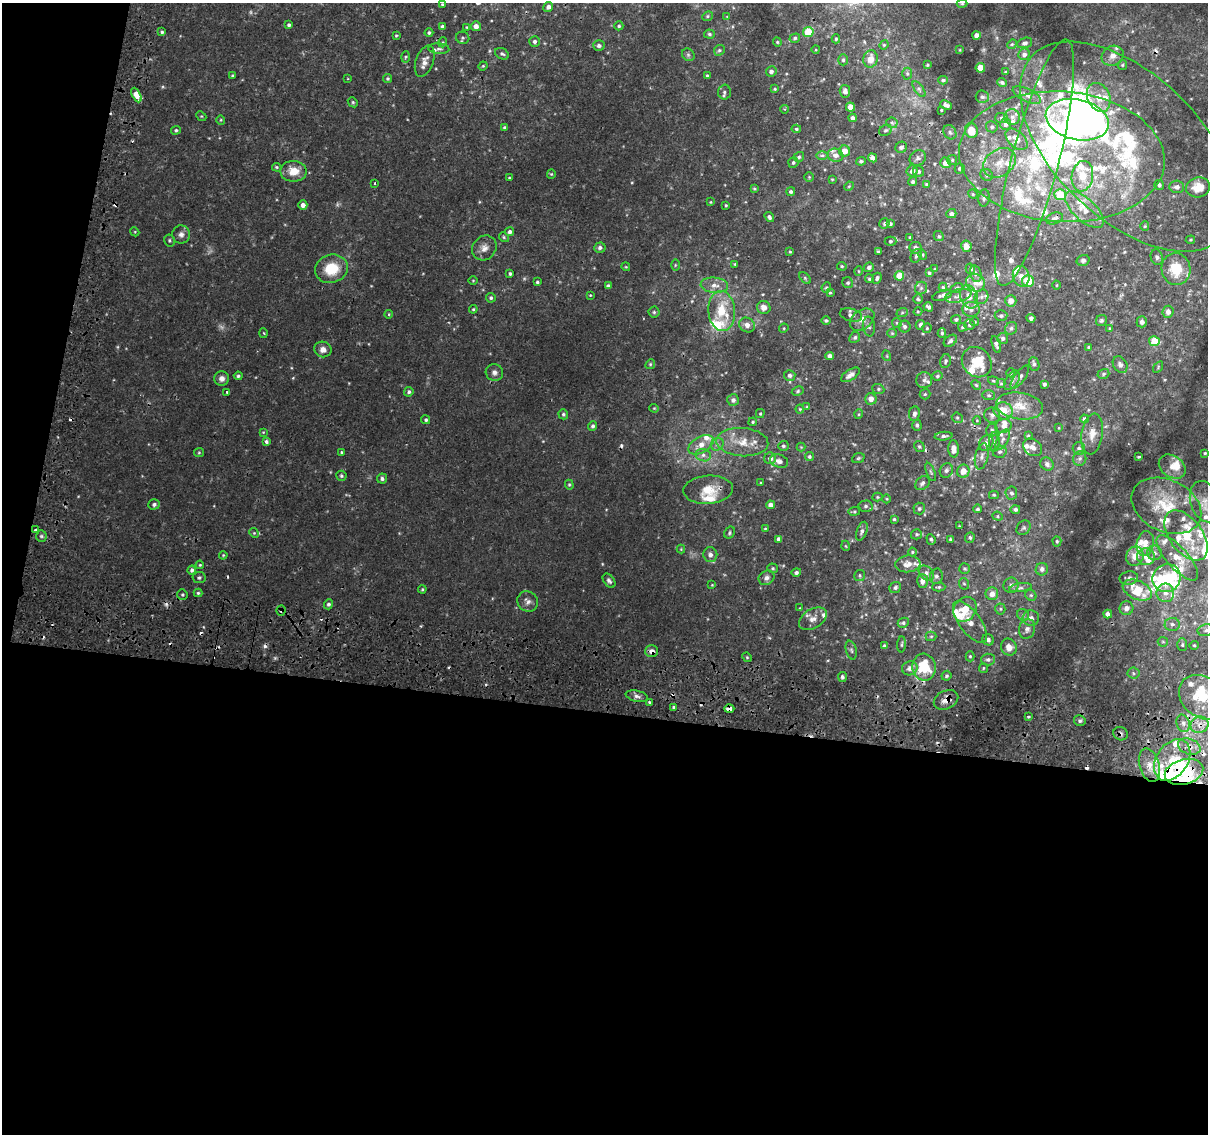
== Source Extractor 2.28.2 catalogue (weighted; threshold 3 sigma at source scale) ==
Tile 13 of 4 x 4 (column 1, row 4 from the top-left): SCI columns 46-1251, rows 306-1437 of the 4924 x 5194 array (HDU 1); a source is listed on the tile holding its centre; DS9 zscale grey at full resolution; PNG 1210 x 1136 px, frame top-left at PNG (2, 3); each listed source drawn as its Kron ellipse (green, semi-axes under 4 px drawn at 4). Shown black and unused: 41% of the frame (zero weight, under 2 of 3 exposures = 5% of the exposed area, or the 3 px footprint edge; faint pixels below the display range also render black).
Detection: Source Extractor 2.28.2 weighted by HDU 2 'WHT'; one run over the whole footprint, this tile lists its part. Background 0.00749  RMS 0.0022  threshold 0.00976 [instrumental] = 3 sigma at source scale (4.5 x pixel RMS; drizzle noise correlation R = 1.50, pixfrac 1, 0.0396/0.0396 arcsec/px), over >= 5 px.
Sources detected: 543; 6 too faint to see at this stretch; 9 inside a brighter object's white glare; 21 cosmic-ray / hot-pixel residue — neither listed nor drawn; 71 inside a brighter listed object's ellipse — not listed separately; the other 436 listed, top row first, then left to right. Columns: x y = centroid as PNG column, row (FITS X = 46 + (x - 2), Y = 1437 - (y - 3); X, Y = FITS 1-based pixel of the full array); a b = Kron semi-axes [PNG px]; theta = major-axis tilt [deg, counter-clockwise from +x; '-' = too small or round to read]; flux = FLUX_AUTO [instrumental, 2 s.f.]
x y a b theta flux
442 4 3 3 - 0.24
962 4 5 3 - 0.18
548 7 5 4 - 0.78
707 16 5 4 - 0.29
727 16 4 2 - 0.13
289 25 4 4 - 0.4
442 26 4 3 - 0.35
476 26 5 5 - 1.2
619 26 4 4 - 0.34
467 27 3 3 - 0.18
162 32 4 3 - 0.32
808 32 5 5 - 6.1
429 33 4 4 - 0.35
709 34 5 4 - 0.35
976 35 4 4 - 1.1
396 36 4 3 - 0.21
463 38 7 6 - 0.44
795 38 5 4 - 0.39
836 39 4 4 - 0.29
535 41 5 5 - 0.59
443 42 5 3 - 0.21
777 42 4 4 - 0.23
1025 43 8 5 18 0.51
1012 44 5 4 - 0.25
599 45 6 5 - 0.57
884 45 4 4 - 0.24
439 49 10 5 -4 0.58
719 50 6 5 - 0.33
816 50 4 3 - 0.16
960 50 3 2 - 0.13
502 54 7 5 -28 0.48
1024 54 6 5 - 0.7
688 55 7 5 -45 0.43
1113 56 11 9 29 1.5
405 57 5 3 - 0.27
871 59 9 7 77 2.1
843 60 5 5 - 0.34
425 61 16 9 70 1.6
927 65 4 3 - 0.23
1122 65 5 4 - 0.29
483 66 5 4 - 0.22
980 68 5 5 - 2.8
771 71 5 5 - 0.61
1005 72 3 3 - 0.18
907 74 6 5 - 0.37
232 76 3 3 - 0.23
707 76 3 3 - 0.31
348 79 3 2 - 0.16
388 79 4 4 - 0.33
943 80 5 4 - 0.37
1002 82 5 4 - 0.37
775 89 4 4 - 0.22
919 89 9 4 -54 0.47
845 91 6 5 - 0.75
724 92 7 6 - 0.52
136 95 8 4 -63 2
1027 95 15 6 -25 1.2
982 97 7 6 - 0.53
1099 97 15 11 -66 3.1
353 102 5 4 - 0.28
946 105 6 4 -25 0.67
850 107 4 4 - 2.1
784 109 4 3 - 0.17
941 110 3 2 - 0.2
201 116 5 4 - 0.24
1012 117 8 8 - 0.9
853 118 4 4 - 0.61
1001 118 6 5 - 0.4
221 120 4 4 - 0.23
1077 120 32 20 -13 56
892 123 6 5 - 0.41
1006 124 6 5 - 0.86
504 127 4 4 - 0.31
992 127 6 5 - 0.44
796 129 4 4 - 0.32
176 130 5 4 - 0.33
886 130 7 5 29 0.4
971 130 7 6 - 3.1
950 132 7 6 - 0.56
1016 139 13 8 -44 2.4
1127 146 131 72 -44 58
901 147 6 5 - 0.64
844 151 5 5 - 1.7
822 155 6 4 0 0.36
835 155 8 6 -15 1.1
799 157 5 5 - 0.37
1062 157 103 65 -4 80
873 158 5 4 - 0.89
918 158 8 7 - 0.66
952 160 5 5 - 0.3
861 161 5 4 - 0.41
793 162 5 5 - 0.42
945 163 5 5 - 1.6
999 163 17 13 34 3
1034 163 127 23 75 26
277 167 5 3 - 0.26
960 168 5 5 - 0.41
293 171 13 10 0 3.2
912 171 5 5 - 0.91
919 171 6 5 - 0.45
551 174 4 4 - 0.22
987 175 6 5 - 0.51
1082 176 15 10 80 6.5
809 177 4 4 - 0.22
509 178 4 4 - 0.21
832 179 3 3 - 0.19
913 182 4 4 - 0.42
375 183 3 2 - 0.16
926 184 4 3 - 0.34
1159 185 5 4 - 0.46
849 186 5 4 - 0.22
1177 187 7 6 - 0.87
1198 187 12 10 12 3.2
754 189 4 3 - 0.26
791 192 4 4 - 0.43
973 194 5 4 - 0.21
1060 195 6 5 - 4.8
984 198 8 5 79 0.52
710 202 4 4 - 0.2
303 205 4 4 - 0.99
726 205 3 2 - 0.2
1084 209 24 11 -43 3.4
951 214 5 4 - 0.58
769 217 5 4 - 0.5
1054 218 9 5 19 0.62
884 224 5 5 - 0.33
890 224 3 3 - 0.33
1145 226 4 4 - 0.25
135 232 4 3 - 0.19
510 232 4 4 - 0.58
181 234 9 9 - 0.96
939 236 5 4 - 0.34
504 237 5 4 - 0.28
910 238 3 2 - 0.27
169 240 6 5 - 0.34
1190 240 5 3 - 0.22
890 241 6 4 1 0.32
966 246 6 5 - 1.7
600 247 6 5 - 0.64
484 248 13 11 48 1.5
916 248 6 6 - 0.8
878 251 4 3 - 0.27
790 252 4 3 - 0.22
923 255 5 3 - 0.21
916 256 7 5 62 0.45
1157 257 8 6 -72 0.54
1083 260 6 5 - 0.51
735 264 4 3 - 0.2
675 265 5 3 - 0.21
842 266 5 4 - 0.27
626 267 4 3 - 0.18
869 267 5 4 - 0.66
331 269 16 14 16 6
935 269 4 3 - 0.23
970 269 5 4 - 0.57
1176 269 16 14 -79 5.7
858 271 5 3 - 0.19
929 273 4 3 - 0.37
510 274 4 3 - 0.34
976 274 8 5 -73 0.66
899 276 5 4 - 2.8
1021 276 10 8 -75 1.5
805 278 7 4 -46 0.34
877 278 5 4 - 0.48
869 279 4 4 - 0.36
473 280 4 3 - 0.16
1028 281 6 6 - 4.5
537 282 3 3 - 0.33
848 283 6 5 - 0.34
975 283 10 8 -26 1.5
714 285 14 7 -5 1.5
1057 285 4 3 - 0.17
608 286 4 3 - 0.56
826 287 5 4 - 0.32
943 287 4 4 - 0.34
921 288 6 6 - 0.56
957 288 7 4 26 0.42
830 292 4 3 - 0.23
590 295 4 3 - 0.18
942 295 10 5 19 0.8
958 296 13 6 13 1.2
969 297 12 8 -68 2
981 297 7 6 - 0.66
491 298 5 4 - 0.37
918 299 5 4 - 0.3
1011 301 6 5 - 1.5
764 307 7 6 - 1.4
928 307 5 3 - 0.6
473 309 4 4 - 0.26
971 309 8 7 - 0.99
722 311 20 13 -85 6.7
918 311 4 3 - 0.19
654 312 5 5 - 0.34
1168 312 6 5 - 1.1
902 313 6 3 19 0.27
389 314 4 3 - 0.2
851 315 11 6 -15 0.75
1001 316 6 5 - 0.51
1031 318 4 4 - 0.6
956 319 5 4 - 0.46
826 320 5 4 - 0.33
862 320 14 9 37 1.6
1101 320 6 5 - 0.4
975 322 4 4 - 0.23
1142 322 5 5 - 0.87
897 323 5 4 - 0.25
747 325 8 7 - 1
920 325 5 4 - 0.5
970 325 5 5 - 0.43
869 326 10 6 -82 0.63
905 326 6 6 - 0.59
962 327 4 3 - 0.27
784 328 5 4 - 0.22
927 328 4 4 - 0.29
1011 328 7 5 58 0.49
1110 328 4 3 - 0.19
264 333 5 3 - 0.21
892 333 4 4 - 0.21
942 333 5 4 - 0.33
855 337 6 5 - 0.37
1003 338 5 5 - 0.49
950 341 7 5 39 0.59
1154 341 5 5 - 4.8
996 344 9 4 -73 0.6
1088 347 4 3 - 0.21
323 349 8 7 - 1.2
830 356 4 4 - 0.94
887 356 5 3 - 0.18
945 361 7 5 79 0.44
977 362 16 14 -48 6.2
650 364 5 4 - 0.27
1034 364 7 5 -72 0.54
1120 365 9 6 -59 0.69
1158 367 6 3 56 0.22
494 372 9 8 - 0.87
1011 373 4 3 - 0.22
1103 374 6 4 17 0.34
790 375 6 5 - 0.58
850 375 11 5 33 1
238 376 4 4 - 0.39
937 376 5 4 - 0.34
1020 377 14 5 54 0.84
222 378 7 7 - 1
924 380 8 8 - 0.67
1012 380 11 6 55 0.7
993 381 5 4 - 0.27
1001 384 4 4 - 0.25
1044 384 4 3 - 0.48
976 385 5 4 - 0.26
878 389 6 5 - 0.32
798 391 6 4 28 0.3
227 392 3 3 - 0.36
409 392 5 4 - 0.49
925 394 5 5 - 0.32
989 395 6 5 - 0.38
871 399 6 5 - 1.4
733 400 6 6 - 0.87
1020 406 23 13 -9 3.7
807 407 4 4 - 0.22
654 408 4 4 - 0.2
800 409 4 4 - 0.21
1003 411 9 8 - 3.8
563 414 5 4 - 0.37
760 414 4 3 - 0.24
859 414 5 3 - 0.21
914 414 7 5 82 0.63
992 415 8 7 - 0.69
957 418 6 5 - 0.35
1084 419 4 3 - 0.82
426 420 5 4 - 0.39
977 420 4 3 - 0.14
753 422 4 3 - 0.24
917 425 5 4 - 0.43
593 426 4 4 - 0.52
1003 426 8 7 - 0.95
1059 428 4 2 - 0.15
992 430 6 5 - 0.46
263 432 4 3 - 0.18
1092 434 20 10 81 2.2
943 436 9 4 5 0.5
1028 436 3 3 - 0.26
1003 439 11 5 62 0.79
266 442 4 4 - 0.73
742 442 26 14 -4 4.4
994 442 10 5 89 0.63
986 443 8 6 56 0.95
717 444 7 5 42 0.61
701 445 14 8 30 2
783 446 5 5 - 0.36
919 446 6 5 - 0.35
801 447 4 4 - 0.19
1033 447 10 8 -38 1.2
954 449 8 5 -87 1.3
1079 449 6 6 - 0.55
199 452 5 4 - 0.24
341 452 4 4 - 0.25
1000 452 7 6 - 0.53
1205 453 3 3 - 0.22
703 455 8 6 -15 0.8
809 456 5 4 - 0.33
982 456 13 6 78 0.98
1139 457 3 3 - 0.34
770 458 6 6 - 0.92
858 458 6 4 22 0.3
1080 458 7 6 - 0.6
779 461 9 6 -17 0.89
1047 464 7 6 - 0.8
1172 467 14 10 -34 2.1
946 470 7 6 - 0.59
963 471 6 6 - 2
931 472 10 4 -68 0.4
341 476 5 5 - 0.35
382 479 5 5 - 0.49
761 483 3 3 - 0.21
922 483 8 6 46 0.64
569 485 5 4 - 0.28
708 490 25 14 4 4.3
1011 493 6 6 - 0.61
994 495 5 4 - 0.26
877 497 5 4 - 0.25
887 499 4 3 - 0.17
1205 502 21 14 -72 3.7
154 504 6 5 - 0.55
771 505 4 4 - 1.2
866 506 7 5 2 0.51
1166 506 36 26 -25 10
919 509 6 5 - 0.46
978 509 4 4 - 0.43
1015 509 5 4 - 0.56
854 511 6 3 8 0.25
998 516 5 4 - 0.27
894 519 4 4 - 0.3
959 526 3 3 - 0.15
765 528 3 3 - 0.19
1024 528 8 6 50 0.49
35 530 3 3 - 0.95
862 531 10 5 70 0.61
254 533 5 4 - 0.25
729 533 6 5 - 0.35
916 534 5 5 - 0.36
1186 535 29 16 -53 7.7
41 536 5 5 - 0.39
970 538 5 4 - 0.32
779 539 4 4 - 0.82
931 539 5 4 - 0.42
951 539 4 3 - 0.25
1057 541 5 4 - 0.31
1145 543 12 8 79 2
846 546 5 3 - 0.17
681 549 4 4 - 0.19
912 552 4 4 - 0.23
1155 553 7 7 - 0.8
223 555 4 3 - 0.18
710 555 7 7 - 0.92
1135 556 10 8 68 2.1
1146 557 9 8 - 1.8
1177 558 29 10 -49 4.5
908 564 12 8 6 1.6
200 565 4 3 - 0.23
773 568 5 4 - 0.31
964 568 5 5 - 0.33
1042 569 6 6 - 0.91
192 570 4 4 - 0.5
796 572 5 4 - 0.47
926 573 8 6 -42 0.73
860 575 5 5 - 0.34
936 576 7 6 - 0.67
199 578 6 5 - 0.44
767 578 8 7 - 0.78
1129 578 9 7 9 0.87
1167 578 14 13 - 9.4
609 581 8 5 -52 0.53
922 581 7 5 -89 1.1
964 584 6 5 - 0.36
712 585 3 3 - 0.17
1011 585 8 7 - 0.77
939 587 7 4 1 0.36
895 588 6 5 - 0.55
1020 588 11 4 8 0.58
422 589 4 3 - 0.23
1137 590 15 9 -24 7.6
198 593 4 4 - 0.27
1165 593 9 9 - 1.6
992 594 6 6 - 1.6
182 595 5 5 - 0.33
1031 595 6 5 - 0.36
528 601 11 9 -45 1.1
328 604 5 4 - 0.5
800 608 3 3 - 0.14
1126 608 7 6 - 1.1
965 609 13 11 58 3.5
1000 609 5 5 - 0.32
281 610 5 4 - 0.36
1108 614 4 4 - 0.86
1023 615 6 5 - 0.43
1031 618 8 7 - 0.93
813 619 15 9 32 1.6
970 622 25 10 -54 3
903 623 5 5 - 0.43
1172 624 7 6 - 0.73
1027 629 10 8 72 1
1206 630 8 6 10 0.75
931 636 5 5 - 0.29
988 640 6 5 - 0.69
1163 642 5 5 - 0.27
902 644 8 3 85 0.29
1182 645 6 5 - 0.4
1194 645 5 4 - 0.27
884 646 4 3 - 0.42
1009 647 8 7 - 1.8
851 650 9 5 -75 0.49
652 651 6 6 - 1.2
970 656 5 4 - 0.27
747 657 5 4 - 0.25
988 659 7 6 - 0.62
924 667 13 11 -77 7.7
910 668 8 7 - 1.1
983 668 5 4 - 0.25
1133 673 6 5 - 0.44
946 676 5 4 - 0.38
842 677 5 4 - 0.5
637 696 11 5 -13 0.81
1203 697 26 20 -38 10
946 700 13 9 25 1.4
650 703 3 3 - 0.47
673 707 4 3 - 0.32
729 709 5 3 - 1.4
1028 717 4 2 - 0.23
1080 721 6 5 - 0.45
1183 723 9 6 -76 0.95
1200 725 9 8 - 1.6
1120 734 7 6 - 0.57
1189 747 11 7 -19 1.5
1172 760 22 16 56 7.1
1149 765 17 10 -73 2.7
1184 772 20 12 15 9.1
Overlapping masked pixels (flux is a lower limit): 12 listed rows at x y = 136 95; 1127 146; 708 490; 281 610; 652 651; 946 700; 729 709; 1200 725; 1120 734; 1189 747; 1172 760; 1184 772
Isophote crosses this tile's border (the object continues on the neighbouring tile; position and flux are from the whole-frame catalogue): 3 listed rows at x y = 1205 502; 1206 630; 1203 697